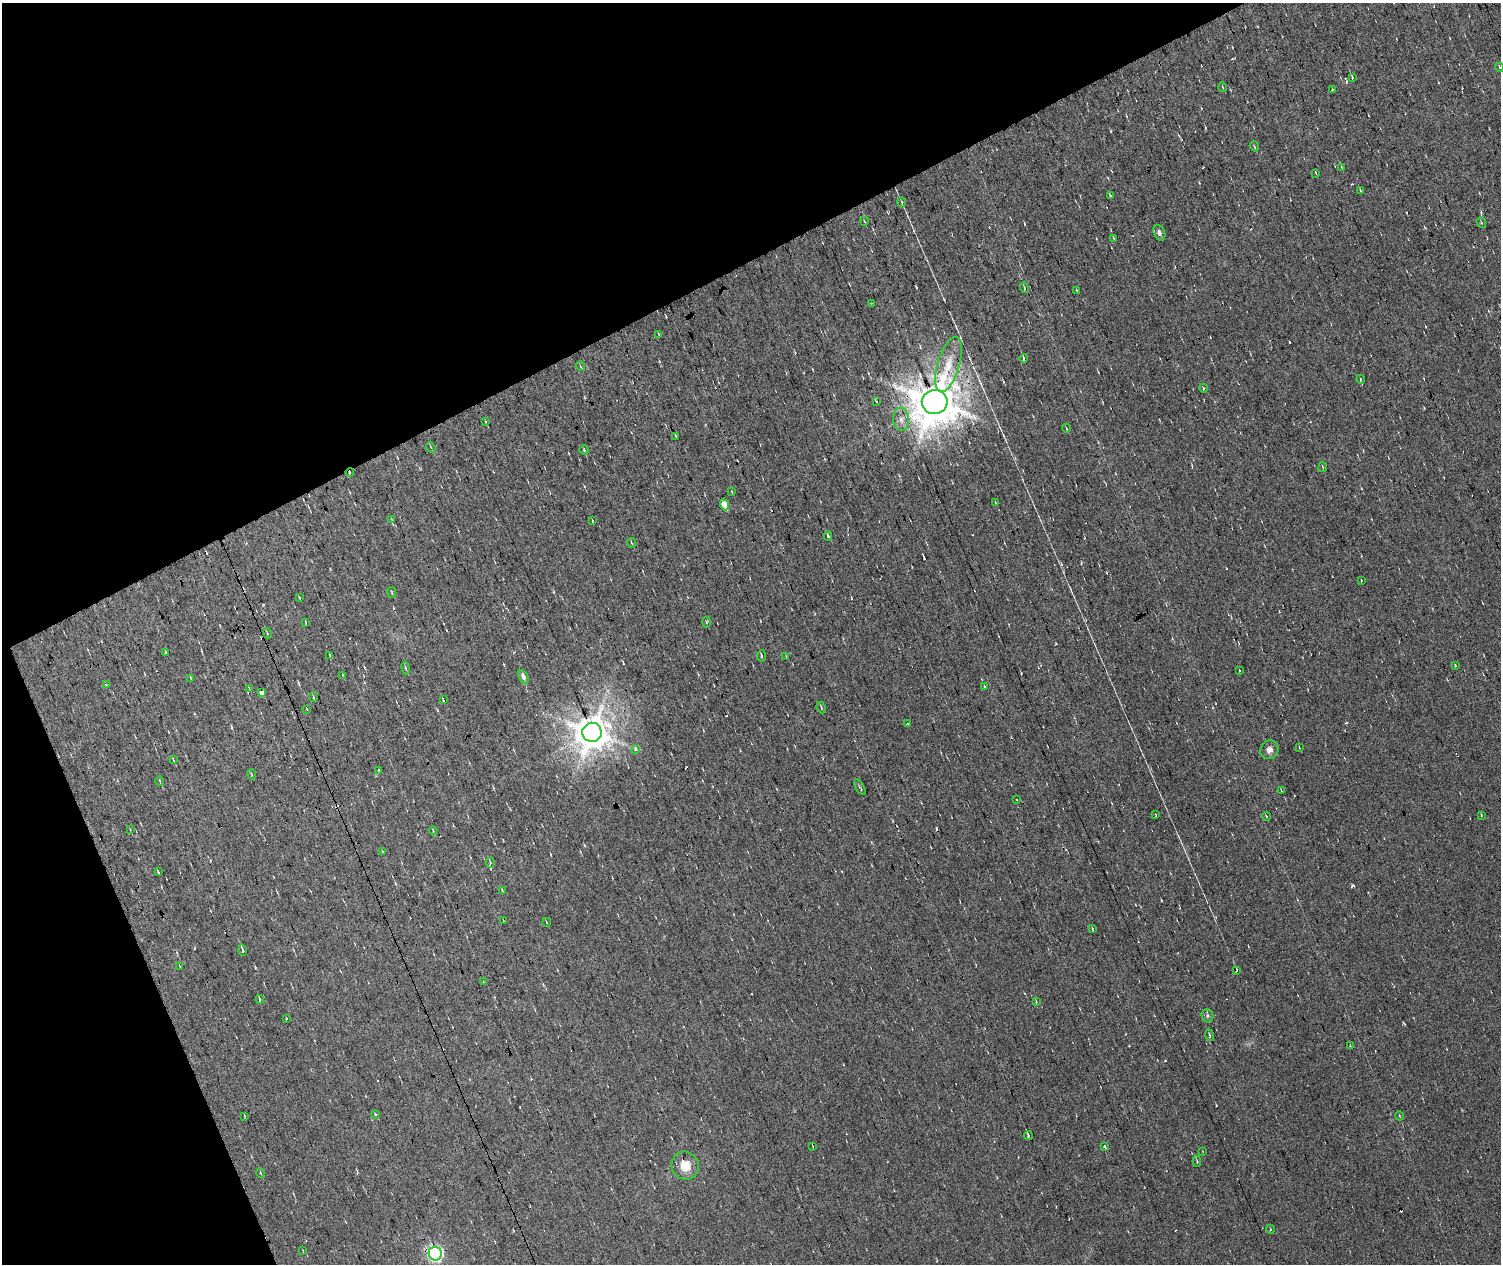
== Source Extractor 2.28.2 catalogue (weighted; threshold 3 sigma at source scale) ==
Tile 4 of 3 x 3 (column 1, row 2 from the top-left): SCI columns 120-1618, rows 1262-2523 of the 4706 x 3784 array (HDU 1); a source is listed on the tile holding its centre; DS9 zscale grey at full resolution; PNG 1503 x 1266 px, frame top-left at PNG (2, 3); each listed source drawn as its Kron ellipse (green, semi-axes under 4 px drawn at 4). Shown black and unused: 26% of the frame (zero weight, under 7 of 13 exposures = <1% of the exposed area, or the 3 px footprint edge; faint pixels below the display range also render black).
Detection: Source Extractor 2.28.2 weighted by HDU 2 'WHT'; one run over the whole footprint, this tile lists its part. Background 0.00971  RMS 0.0059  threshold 0.0243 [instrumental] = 3 sigma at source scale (4.09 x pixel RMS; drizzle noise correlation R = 1.36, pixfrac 0.8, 0.0396/0.0396 arcsec/px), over >= 5 px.
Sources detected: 147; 36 cosmic-ray / hot-pixel residue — neither listed nor drawn; the other 111 listed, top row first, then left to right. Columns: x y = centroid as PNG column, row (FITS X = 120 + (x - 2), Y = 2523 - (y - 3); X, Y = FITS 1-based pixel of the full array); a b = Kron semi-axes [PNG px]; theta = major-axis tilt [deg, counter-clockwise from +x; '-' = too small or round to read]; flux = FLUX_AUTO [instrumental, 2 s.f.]
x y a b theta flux
1499 67 4 3 - 0.41
1352 77 4 2 - 0.68
1223 87 5 3 - 0.55
1333 90 3 3 - 1.7
1254 146 5 3 - 0.55
1342 168 3 2 - 0.82
1316 173 3 2 - 0.57
1360 190 4 2 - 0.43
1110 195 3 3 - 2.2
902 202 5 3 - 0.48
864 221 4 3 - 0.42
1481 223 6 4 -68 0.65
1159 233 8 5 -69 2
1114 238 3 2 - 0.6
1024 288 5 3 - 0.69
1077 290 3 2 - 0.48
872 303 3 2 - 0.43
658 334 3 2 - 0.39
1024 358 4 3 - 1.1
948 364 28 11 74 12
580 366 5 3 - 0.56
1360 379 4 3 - 0.53
1203 388 4 3 - 0.57
876 401 3 2 - 1.3
935 402 13 12 - 2000
901 419 11 8 -86 3.6
485 421 4 2 - 0.4
1066 428 4 3 - 0.45
676 436 3 2 - 1.7
431 447 5 2 - 0.46
584 450 4 3 - 0.58
1323 467 5 3 - 0.5
350 473 4 3 - 0.94
732 492 3 2 - 0.34
996 503 3 2 - 0.33
724 504 6 4 -68 5.1
392 520 4 2 - 0.44
592 521 4 2 - 0.5
828 536 5 3 - 0.83
632 543 5 3 - 0.59
1361 581 3 2 - 0.39
392 592 5 2 - 0.51
299 597 3 2 - 0.41
305 622 3 2 - 0.47
706 622 5 3 - 0.61
267 633 5 3 - 0.44
166 652 3 3 - 4.2
330 656 3 2 - 0.64
761 656 6 4 85 1.2
786 656 3 2 - 0.37
1455 666 3 3 - 0.75
405 668 7 3 -80 0.89
1239 670 3 2 - 0.32
343 676 4 3 - 0.45
523 677 7 4 -64 1.9
191 678 3 2 - 0.45
106 685 4 3 - 2.3
984 686 4 2 - 0.41
249 688 4 3 - 0.41
262 692 4 3 - 5.1
313 697 5 4 - 0.76
443 700 3 3 - 2.9
821 707 6 3 -66 0.73
307 709 3 2 - 0.54
907 724 3 2 - 0.4
592 732 9 9 - 1200
1300 748 3 2 - 0.36
636 749 3 3 - 3.5
1269 750 9 8 - 2.8
173 759 4 3 - 0.46
379 771 4 3 - 0.52
251 774 5 3 - 0.5
160 781 5 3 - 0.42
860 787 9 3 -59 0.78
1281 791 3 2 - 0.74
1017 799 3 2 - 0.58
1156 815 3 2 - 0.33
1481 815 4 2 - 0.49
1266 816 4 3 - 0.87
130 829 3 2 - 0.45
433 831 5 3 - 0.62
382 851 4 2 - 0.4
490 863 5 4 - 0.77
158 872 3 3 - 1.3
502 890 3 2 - 0.42
504 921 3 2 - 0.31
546 922 4 3 - 0.46
1092 929 4 2 - 0.57
243 950 6 2 -71 1.7
179 966 3 2 - 0.35
1236 971 4 2 - 1.2
483 982 4 2 - 0.29
260 1000 4 3 - 0.97
1036 1002 3 3 - 0.42
1207 1016 7 6 - 1.1
286 1019 3 2 - 0.36
1210 1035 6 3 -73 0.68
1350 1046 3 2 - 0.4
376 1115 3 3 - 3.1
245 1116 3 2 - 0.47
1400 1116 4 3 - 0.49
1028 1136 4 3 - 1.4
813 1146 3 2 - 0.4
1105 1146 3 3 - 10
1203 1152 3 2 - 0.37
1197 1161 5 3 - 0.54
685 1166 14 13 - 9.2
261 1173 5 2 - 0.53
1270 1229 4 3 - 0.48
303 1251 3 2 - 0.37
435 1254 7 6 - 120
Overlapping masked pixels (flux is a lower limit): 2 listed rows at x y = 935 402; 350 473
Unlisted compact peaks at least as high as the median listed source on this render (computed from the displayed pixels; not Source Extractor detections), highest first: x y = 263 605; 255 967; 1111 131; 231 727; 1081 563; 1226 568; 584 845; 659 361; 194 948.